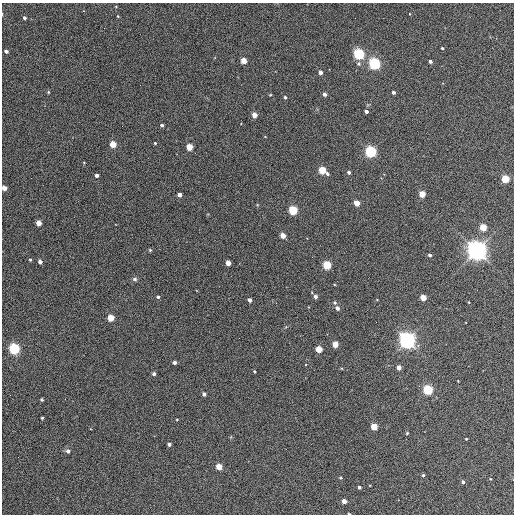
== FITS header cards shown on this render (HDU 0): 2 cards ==
NAXIS1  =                  512 / Axis length
NAXIS2  =                  512 / Axis length

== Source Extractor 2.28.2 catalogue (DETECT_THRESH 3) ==
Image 512 x 512 px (HDU 0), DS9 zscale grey, 1 PNG px = 1 image px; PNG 516 x 516 px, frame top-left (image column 1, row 512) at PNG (2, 3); no overlay
Background 344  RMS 20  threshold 60.4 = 3 sigma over >= 5 px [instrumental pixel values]
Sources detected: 81; all 81 listed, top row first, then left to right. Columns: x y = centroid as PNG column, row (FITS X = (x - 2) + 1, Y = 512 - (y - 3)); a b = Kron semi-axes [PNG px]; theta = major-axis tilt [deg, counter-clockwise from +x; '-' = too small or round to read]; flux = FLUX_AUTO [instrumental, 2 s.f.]
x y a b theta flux
118 16 3 3 - 1.0e+03
24 18 3 3 - 2.9e+03
442 48 3 3 - 1.6e+03
6 51 4 3 - 3.8e+03
359 54 5 4 - 2.6e+05
244 61 4 4 - 2.8e+04
430 61 3 3 - 4.5e+03
359 64 6 5 - 2.8e+03
374 64 5 4 - 3.3e+05
320 72 4 3 - 6.8e+03
48 92 4 4 - 1.5e+03
393 92 3 3 - 3.6e+03
324 94 4 3 - 5.2e+03
270 95 3 3 - 1.0e+03
285 97 3 3 - 2.2e+03
366 111 4 3 - 4.6e+03
254 115 4 4 - 1.8e+04
162 125 3 3 - 2.7e+03
265 137 3 2 - 8.2e+02
155 143 3 3 - 1.5e+03
113 144 4 4 - 4.1e+04
189 147 4 4 - 3.5e+04
371 152 5 4 - 3.0e+05
322 170 4 4 - 5.7e+04
349 172 3 3 - 4.1e+03
327 174 4 3 - 2.7e+03
97 175 3 3 - 4.5e+03
505 179 4 4 - 6.8e+04
4 188 4 4 - 1.1e+04
422 194 4 4 - 3.4e+04
180 195 4 3 - 8.6e+03
357 203 4 4 - 2.5e+04
293 210 4 4 - 1.1e+05
39 223 4 4 - 1.9e+04
483 227 4 4 - 4.3e+04
283 236 4 4 - 2.1e+04
150 250 5 4 - 1.5e+03
477 250 7 6 - 1.2e+06
430 255 3 3 - 3.6e+03
312 257 2 2 - 7.7e+02
30 260 3 3 - 1.8e+03
40 262 4 3 - 5.9e+03
228 263 4 4 - 1.4e+04
327 265 4 4 - 1.1e+05
135 279 7 5 -2 2.9e+03
315 296 4 3 - 4.7e+03
158 297 3 3 - 2.7e+03
423 298 4 4 - 2.8e+04
249 300 4 3 - 5.9e+03
469 302 3 2 - 8.8e+02
276 303 3 2 - 9.7e+02
335 303 4 4 - 2.0e+03
337 308 4 4 - 6.0e+03
111 318 4 4 - 4.1e+04
407 340 6 6 - 8.3e+05
335 344 4 4 - 3.0e+04
14 349 5 5 - 2.5e+05
319 349 4 4 - 3.9e+04
175 362 3 3 - 5.2e+03
399 368 4 4 - 1.0e+04
254 371 3 3 - 1.7e+03
154 374 3 3 - 4.2e+03
458 381 2 2 - 7.9e+02
428 390 4 4 - 1.8e+05
204 394 4 3 - 5.4e+03
41 399 3 3 - 2.0e+03
42 418 3 3 - 1.7e+03
177 419 4 2 - 1.0e+03
374 427 4 4 - 4.5e+04
407 433 4 3 - 1.2e+03
466 439 3 2 - 1.3e+03
169 444 3 3 - 4.0e+03
68 451 5 4 - 4.5e+03
219 467 4 4 - 2.6e+04
423 475 3 3 - 2.3e+03
340 478 3 3 - 1.7e+03
490 479 4 3 - 9.6e+02
463 482 3 3 - 3.3e+03
359 487 3 3 - 3.3e+03
344 501 4 4 - 1.3e+04
349 514 3 2 - 1.3e+03
At the frame edge (FLAGS 8, measured only in part): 2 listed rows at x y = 4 188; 349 514